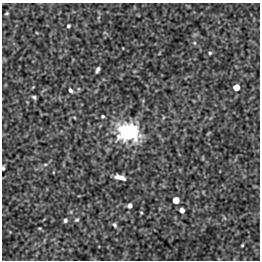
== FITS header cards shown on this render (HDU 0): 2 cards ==
NAXIS1  =                  258 / Number of positions along axis 1
NAXIS2  =                  258 / Number of positions along axis 2

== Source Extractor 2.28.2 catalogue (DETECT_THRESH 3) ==
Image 258 x 258 px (HDU 0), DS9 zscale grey, 1 PNG px = 1 image px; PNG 262 x 262 px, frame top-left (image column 1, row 258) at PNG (2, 3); no overlay
Background -1.06e-05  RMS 3.9e-04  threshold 0.00117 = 3 sigma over >= 5 px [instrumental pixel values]
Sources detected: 25; all 25 listed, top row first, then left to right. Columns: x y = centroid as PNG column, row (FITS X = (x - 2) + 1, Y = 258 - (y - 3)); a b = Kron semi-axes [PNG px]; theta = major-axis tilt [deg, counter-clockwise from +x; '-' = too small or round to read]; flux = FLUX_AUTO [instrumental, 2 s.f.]
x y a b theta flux
7 13 3 2 - 0.027
68 26 3 3 - 0.041
194 43 5 3 - 0.029
210 53 4 4 - 0.035
98 70 6 3 66 0.068
236 87 5 5 - 0.45
70 90 6 4 -42 0.066
34 97 4 3 - 0.046
103 116 3 3 - 0.033
74 117 5 3 - 0.024
129 131 11 8 -4 8.8
208 133 7 2 45 0.023
45 164 6 4 1 0.035
3 168 5 3 - 0.041
120 177 12 5 -14 0.18
176 200 5 5 - 0.54
130 205 5 5 - 0.081
182 210 5 4 - 0.13
71 212 6 4 -73 0.032
141 213 5 4 - 0.03
65 220 5 4 - 0.06
77 220 6 4 37 0.043
114 225 8 5 -50 0.066
40 228 3 2 - 0.024
242 245 3 2 - 0.027
At the frame edge (FLAGS 8, measured only in part): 1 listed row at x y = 3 168